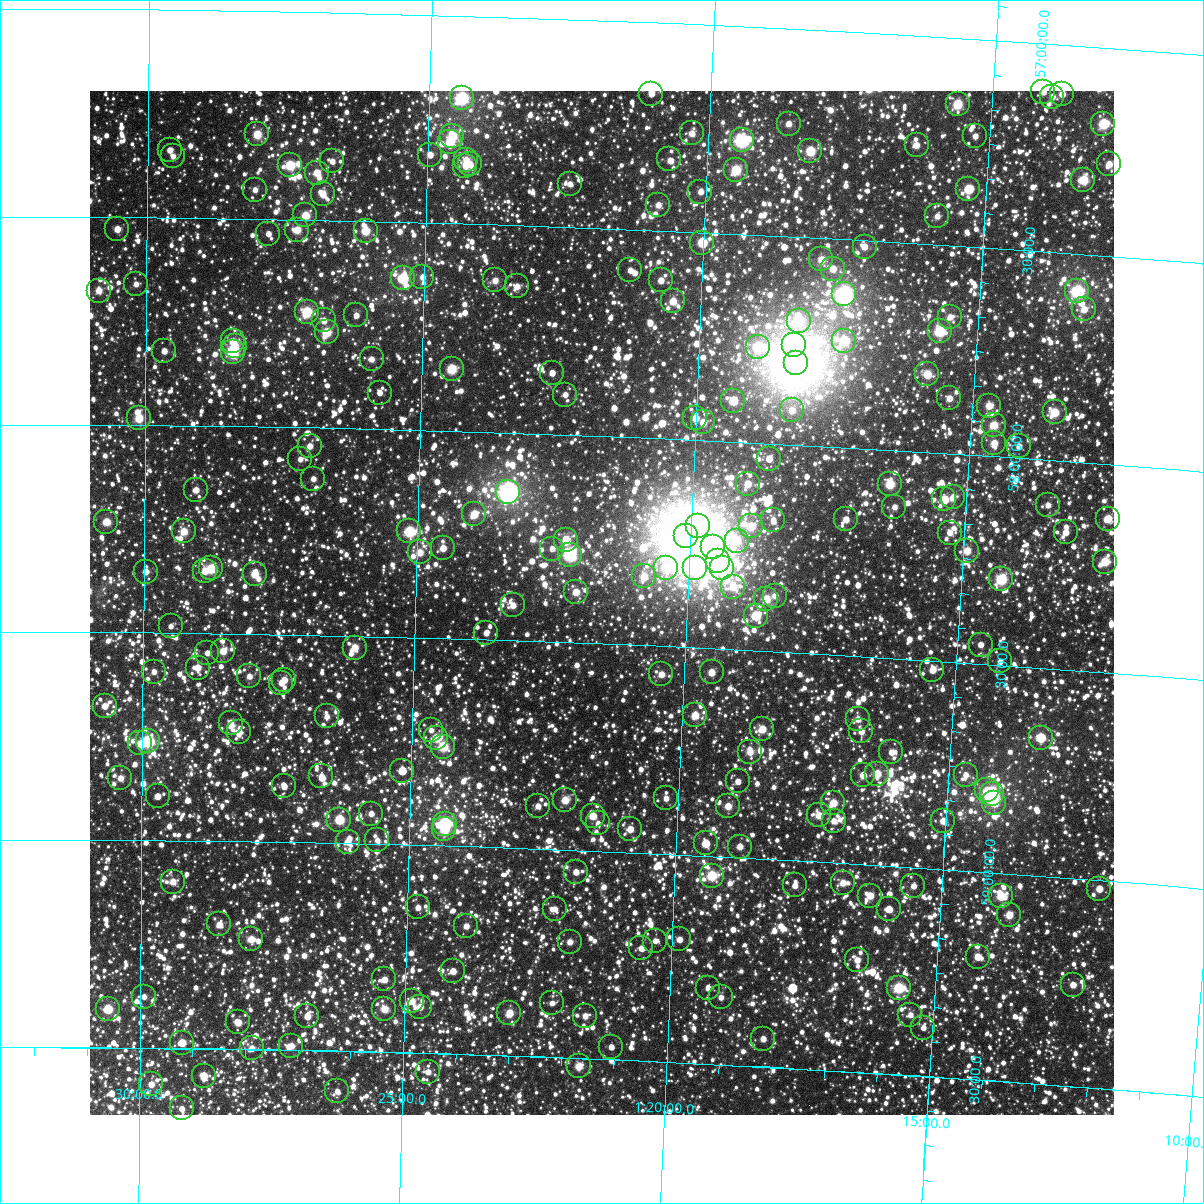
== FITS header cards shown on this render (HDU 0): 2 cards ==
NAXIS1  =                 1024
NAXIS2  =                 1024

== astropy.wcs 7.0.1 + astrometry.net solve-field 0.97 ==
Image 1024 x 1024 px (HDU 0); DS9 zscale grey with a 90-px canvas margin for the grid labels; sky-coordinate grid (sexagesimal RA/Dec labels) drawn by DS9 from the SOLVED WCS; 251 Tycho-2 reference stars matched to detected sources circled (green)
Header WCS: RA---TAN-SIP/DEC--TAN-SIP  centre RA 01:21:34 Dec +58:24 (20.39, +58.40 deg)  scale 8.67 arcsec/px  FOV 148.0' x 148.0'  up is +178 deg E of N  parity flipped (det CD > 0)
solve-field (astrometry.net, Tycho-2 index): VERIFIED the header's WCS against the Tycho-2 star catalogue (verified at 6 index scales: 16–251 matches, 0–1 conflicts across passes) and refined it, rather than solving blind
Solved WCS: RA---TAN-SIP/DEC--TAN-SIP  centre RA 01:21:34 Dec +58:24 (20.39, +58.40 deg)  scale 8.67 arcsec/px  FOV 148.0' x 148.0'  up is +178 deg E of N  parity flipped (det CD > 0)
The solver's refit moves the header's centre by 0.41 arcsec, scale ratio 1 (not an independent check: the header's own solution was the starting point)
Tycho-2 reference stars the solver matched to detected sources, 251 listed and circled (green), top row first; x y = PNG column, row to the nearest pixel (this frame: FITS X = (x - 90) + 1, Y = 1024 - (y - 91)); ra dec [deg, ICRS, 3 dp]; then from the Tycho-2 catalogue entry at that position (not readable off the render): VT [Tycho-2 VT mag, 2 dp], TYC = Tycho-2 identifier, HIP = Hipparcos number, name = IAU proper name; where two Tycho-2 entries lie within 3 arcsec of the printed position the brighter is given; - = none
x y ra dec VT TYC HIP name
1043 92 18.525 +57.117 11.44 3677-1737-1 - -
651 94 20.262 +57.172 11.38 3678-1769-1 - -
1062 94 18.442 +57.118 10.22 3677-1721-1 - -
1052 97 18.484 +57.126 10.73 3677-1881-1 - -
462 98 21.105 +57.198 7.58 3678-899-1 6571 -
958 104 18.901 +57.158 8.78 3677-1635-1 5887 -
789 124 19.647 +57.229 10.27 3677-1571-1 - -
1103 124 18.249 +57.182 8.47 3677-1545-1 5680 -
692 133 20.074 +57.263 10.47 3678-1149-1 - -
257 134 22.011 +57.297 9.09 3678-1225-1 - -
452 136 21.141 +57.289 8.97 3678-1209-1 - -
975 136 18.814 +57.233 10.92 3677-1791-1 - -
742 140 19.852 +57.274 7.62 3677-2031-1 6189 -
450 142 21.151 +57.306 9.52 3678-1407-1 - -
917 145 19.073 +57.263 10.37 3677-1781-1 - -
170 150 22.400 +57.338 10.80 3678-1201-1 - -
810 151 19.543 +57.291 8.79 3677-1649-1 - -
430 155 21.238 +57.337 10.48 3678-1912-1 - -
173 156 22.386 +57.352 10.82 3678-1047-1 - -
669 159 20.170 +57.328 10.48 3678-1453-1 6290 -
466 160 21.077 +57.347 10.31 3678-737-1 - -
332 161 21.673 +57.359 11.05 3678-1141-1 - -
470 164 21.058 +57.358 10.72 3678-1105-1 - -
1109 164 18.213 +57.278 10.05 3677-1423-1 - -
290 165 21.863 +57.370 8.72 3678-1437-1 - -
465 166 21.079 +57.361 10.62 3678-741-1 - -
736 170 19.870 +57.346 8.77 3677-1463-1 - -
317 173 21.742 +57.387 9.76 3678-905-1 - -
1083 180 18.320 +57.321 8.86 3677-1959-1 - -
570 184 20.609 +57.397 10.74 3678-1271-1 - -
968 189 18.830 +57.361 9.74 3677-1549-1 - -
255 190 22.017 +57.431 11.27 3678-1991-1 - -
700 192 20.025 +57.402 10.90 3678-1251-1 - -
323 194 21.714 +57.437 10.01 3678-1535-1 6747 -
658 205 20.211 +57.439 10.33 3678-675-1 - -
305 215 21.789 +57.490 9.47 3678-1529-1 - -
937 216 18.962 +57.431 10.61 3677-1365-1 - -
117 229 22.633 +57.529 10.23 3678-1049-1 - -
297 230 21.825 +57.525 9.63 3678-1379-1 - -
366 231 21.518 +57.524 9.18 3678-1041-1 - -
268 234 21.953 +57.536 11.40 3678-1257-1 - -
702 243 20.006 +57.525 9.98 3678-224-1 - -
865 247 19.278 +57.514 10.22 3677-1181-1 - -
821 259 19.469 +57.551 9.85 3677-1016-1 - -
833 269 19.415 +57.572 11.16 3677-1009-1 - -
630 270 20.324 +57.599 10.92 3678-336-1 - -
422 277 21.257 +57.632 10.80 3678-582-1 - -
403 278 21.345 +57.637 8.66 3678-305-1 - -
495 280 20.930 +57.635 10.26 3678-9-1 - -
661 280 20.185 +57.620 10.44 3678-524-1 - -
136 284 22.546 +57.661 10.99 3678-500-1 - -
517 286 20.831 +57.648 10.41 3678-495-1 - -
99 291 22.713 +57.677 10.09 3678-323-1 - -
1077 291 18.312 +57.589 7.62 3677-784-1 - -
844 294 19.360 +57.632 6.88 3677-1107-1 6027 -
673 301 20.126 +57.669 9.72 3678-338-1 - -
1084 309 18.276 +57.632 10.97 3677-682-1 - -
307 312 21.775 +57.722 8.56 3678-309-1 6775 -
356 315 21.551 +57.728 11.47 3678-310-1 - -
950 317 18.877 +57.671 10.53 3677-922-1 - -
324 320 21.697 +57.742 10.59 3678-363-1 - -
799 321 19.555 +57.701 8.96 3677-1010-1 - -
940 331 18.919 +57.707 8.28 3677-744-1 - -
327 332 21.683 +57.770 8.99 3678-502-1 - -
233 341 22.105 +57.796 10.06 3678-166-1 - -
844 341 19.346 +57.743 8.98 3677-1118-1 - -
794 345 19.572 +57.760 10.16 3677-1134-1 - -
235 346 22.097 +57.807 10.06 3678-291-1 - -
758 347 19.734 +57.768 9.33 3677-988-1 - -
164 351 22.416 +57.822 10.74 3678-44-1 - -
233 352 22.107 +57.822 8.05 3678-534-1 6871 -
372 359 21.477 +57.833 11.09 3678-382-1 - -
796 363 19.558 +57.803 6.70 3677-992-1 6093 -
452 369 21.113 +57.852 8.65 3678-467-1 - -
552 373 20.659 +57.853 10.94 3678-551-1 - -
927 374 18.963 +57.812 9.33 3677-755-1 5904 -
380 393 21.438 +57.913 11.69 3678-209-1 - -
565 395 20.596 +57.904 11.13 3678-554-1 - -
949 398 18.856 +57.867 10.28 3677-822-1 - -
733 401 19.833 +57.902 9.38 3677-979-1 - -
989 406 18.675 +57.879 10.13 3677-580-1 - -
792 410 19.566 +57.918 10.75 3677-1169-1 - -
1055 412 18.377 +57.884 9.20 3677-647-1 - -
139 418 22.529 +57.984 9.33 3678-602-1 - -
695 418 20.001 +57.948 10.36 3678-252-1 - -
703 422 19.965 +57.957 10.37 3677-935-1 - -
994 425 18.648 +57.925 9.25 3677-798-1 - -
994 443 18.641 +57.968 9.84 3677-719-1 - -
310 446 21.750 +58.045 10.33 3678-374-1 - -
1019 446 18.527 +57.971 11.07 3677-854-1 - -
300 459 21.792 +58.077 10.95 3678-108-1 - -
769 459 19.658 +58.037 10.83 3677-1171-1 - -
313 479 21.731 +58.124 11.00 3678-630-1 - -
748 484 19.750 +58.100 9.81 3677-1056-1 - -
890 484 19.102 +58.082 9.08 3677-767-1 - -
196 490 22.264 +58.155 11.26 3682-2225-1 - -
508 492 20.839 +58.143 6.40 3682-2261-1 6486 -
953 497 18.812 +58.103 10.69 3677-713-1 - -
944 499 18.850 +58.111 9.49 3677-913-1 - -
1048 505 18.378 +58.108 10.73 3677-769-1 - -
894 507 19.075 +58.136 10.90 3681-17-1 - -
474 514 20.993 +58.199 9.49 3682-2056-1 - -
846 519 19.293 +58.173 10.72 3681-1750-1 - -
1108 519 18.100 +58.130 9.66 3681-121-1 - -
773 520 19.624 +58.183 11.14 3681-1482-1 - -
106 522 22.674 +58.234 9.64 3682-2036-1 - -
698 526 19.966 +58.208 7.04 3681-1736-1 6229 -
751 526 19.725 +58.202 9.61 3681-1664-1 - -
184 531 22.319 +58.256 9.64 3682-2112-1 - -
409 531 21.286 +58.245 8.41 3682-2284-1 6637 -
1066 532 18.288 +58.170 10.80 3681-21-1 - -
950 533 18.817 +58.190 11.01 3681-97-1 - -
686 536 20.020 +58.232 5.07 3682-2389-1 6242 -
566 540 20.567 +58.254 9.33 3682-2087-1 - -
737 541 19.786 +58.238 9.75 3681-1617-1 6170 -
713 547 19.892 +58.256 9.50 3681-1437-1 - -
443 548 21.130 +58.283 10.52 3682-2093-1 - -
552 549 20.630 +58.276 11.04 3682-1306-1 - -
967 551 18.731 +58.231 9.73 3681-1217-1 - -
420 552 21.235 +58.295 9.92 3682-1768-1 - -
570 555 20.547 +58.290 7.84 3682-2063-1 6399 -
718 561 19.868 +58.288 10.05 3681-1449-1 - -
1105 562 18.099 +58.234 9.20 3681-1231-1 - -
211 568 22.191 +58.344 8.88 3682-1738-1 - -
666 568 20.105 +58.312 9.96 3682-1706-1 - -
695 568 19.973 +58.309 8.88 3681-1666-1 6231 -
722 568 19.846 +58.306 9.94 3681-1929-1 - -
205 571 22.220 +58.350 10.16 3682-2380-1 - -
146 572 22.491 +58.353 10.62 3682-2083-1 - -
255 574 21.991 +58.356 9.58 3682-2382-1 - -
644 576 20.204 +58.334 9.86 3682-2291-1 - -
1001 579 18.566 +58.294 8.47 3681-1130-1 5789 -
733 587 19.793 +58.349 9.91 3681-1266-1 - -
576 592 20.514 +58.378 9.90 3682-1600-1 - -
775 596 19.599 +58.365 10.59 3681-1632-1 - -
766 599 19.638 +58.375 9.57 3681-1341-1 - -
513 605 20.801 +58.416 10.40 3682-976-1 - -
756 616 19.682 +58.416 9.06 3681-1551-1 - -
171 626 22.374 +58.484 11.11 3682-2254-1 - -
486 633 20.919 +58.484 11.05 3682-1458-1 - -
981 645 18.642 +58.454 10.90 3681-726-1 - -
355 648 21.524 +58.528 10.40 3682-1298-1 - -
223 651 22.132 +58.543 9.95 3682-138-1 - -
207 653 22.203 +58.547 11.24 3682-1470-1 - -
1000 661 18.547 +58.491 11.32 3681-733-1 - -
198 668 22.245 +58.584 10.46 3682-1366-1 - -
932 670 18.856 +58.523 10.75 3681-498-1 - -
154 672 22.450 +58.594 10.86 3682-2176-1 - -
712 672 19.873 +58.558 10.24 3681-1573-1 - -
661 674 20.104 +58.568 10.31 3682-1318-1 - -
249 676 22.007 +58.602 10.59 3682-42-1 - -
284 680 21.846 +58.609 10.77 3682-1932-1 - -
281 683 21.859 +58.617 10.54 3682-1672-1 - -
105 706 22.676 +58.677 10.66 3682-1722-1 - -
695 715 19.940 +58.663 9.53 3681-1642-1 - -
327 716 21.645 +58.696 10.93 3682-1888-1 - -
858 719 19.185 +58.652 10.44 3681-537-1 - -
231 723 22.091 +58.715 10.70 3682-558-1 - -
762 729 19.626 +58.688 9.80 3681-1827-1 - -
431 730 21.160 +58.722 11.04 3682-2375-1 - -
861 731 19.167 +58.680 10.88 3681-952-1 - -
239 732 22.050 +58.738 10.95 3682-1896-1 - -
436 738 21.134 +58.741 9.37 3682-120-1 - -
1041 738 18.336 +58.668 9.00 3681-1114-1 - -
148 741 22.475 +58.762 7.89 3682-1158-1 6985 -
140 743 22.508 +58.767 10.29 3682-1166-1 - -
443 747 21.102 +58.761 8.83 3682-1438-1 - -
750 752 19.678 +58.745 10.41 3681-1528-1 - -
891 752 19.022 +58.727 11.07 3681-824-1 - -
402 771 21.289 +58.822 11.15 3682-186-1 - -
877 774 19.081 +58.780 9.70 3681-286-1 - -
863 775 19.147 +58.785 10.27 3681-416-1 - -
966 775 18.671 +58.769 10.95 3681-748-1 - -
321 776 21.665 +58.840 11.29 3682-2210-1 - -
120 778 22.600 +58.851 10.52 3682-648-1 - -
738 781 19.728 +58.817 11.09 3681-1901-1 - -
284 786 21.837 +58.866 11.06 3682-588-1 - -
987 790 18.567 +58.803 10.57 3681-756-1 - -
992 794 18.544 +58.812 7.23 3681-929-1 5784 -
158 796 22.425 +58.894 11.18 3682-992-1 - -
666 798 20.057 +58.866 10.73 3682-74-1 - -
565 800 20.527 +58.880 9.60 3682-870-1 - -
833 803 19.278 +58.857 9.64 3681-899-1 - -
994 803 18.529 +58.832 9.97 3681-789-1 - -
538 806 20.652 +58.897 11.14 3682-1360-1 - -
728 806 19.767 +58.878 9.95 3681-1639-1 - -
371 814 21.428 +58.927 11.38 3682-734-2 - -
819 815 19.342 +58.888 9.85 3681-1399-1 - -
593 816 20.395 +58.916 9.79 3682-614-1 - -
339 820 21.576 +58.944 9.38 3682-914-1 - -
834 821 19.270 +58.900 10.76 3681-1215-1 - -
943 821 18.762 +58.883 10.40 3681-441-1 - -
598 823 20.368 +58.933 11.76 3682-214-1 - -
445 824 21.084 +58.946 7.89 3682-1466-1 6562 -
444 829 21.085 +58.960 9.33 3682-1502-1 - -
630 829 20.218 +58.944 10.37 3682-1172-1 - -
377 840 21.397 +58.991 11.14 3682-1544-1 - -
348 842 21.533 +58.996 10.65 3682-266-1 - -
706 843 19.863 +58.970 10.31 3681-1778-1 - -
740 847 19.702 +58.974 10.53 3681-1561-1 - -
576 872 20.463 +59.052 10.58 3682-1338-1 - -
712 876 19.827 +59.047 8.74 3681-1420-1 6181 -
173 882 22.351 +59.099 10.06 3682-742-1 - -
843 883 19.212 +59.047 10.17 3681-1123-1 - -
795 885 19.436 +59.060 10.69 3681-1558-1 - -
913 886 18.881 +59.045 10.90 3681-719-1 - -
1099 889 18.013 +59.020 10.32 3681-504-1 - -
870 896 19.081 +59.074 10.41 3681-322-1 - -
1001 896 18.470 +59.055 9.27 3681-746-1 5755 -
418 907 21.199 +59.150 10.99 3682-242-1 - -
555 909 20.555 +59.143 11.27 3682-430-1 - -
889 909 18.990 +59.104 10.89 3681-178-1 - -
1009 915 18.424 +59.099 10.10 3681-14-1 - -
219 924 22.130 +59.201 10.44 3682-444-1 - -
466 926 20.970 +59.192 10.85 3682-156-1 - -
251 939 21.979 +59.236 10.01 3682-632-1 6831 -
679 939 19.964 +59.204 11.03 3681-1821-1 - -
655 941 20.078 +59.210 11.60 3682-774-1 - -
570 942 20.480 +59.221 10.64 3682-628-1 - -
641 948 20.141 +59.229 10.84 3682-158-1 - -
978 957 18.559 +59.205 10.80 3681-392-1 - -
857 960 19.124 +59.231 10.57 3681-1036-1 - -
453 971 21.025 +59.301 10.78 3682-1927-1 - -
384 979 21.347 +59.326 10.92 3682-1745-1 - -
1073 985 18.103 +59.256 10.65 3681-338-1 - -
708 988 19.819 +59.318 11.22 3681-1737-1 - -
899 988 18.920 +59.292 8.56 3681-419-1 5890 -
144 997 22.482 +59.377 11.58 3682-1621-1 - -
721 997 19.756 +59.339 11.14 3681-1357-1 - -
412 1001 21.215 +59.375 10.48 3682-1403-1 - -
552 1003 20.551 +59.370 11.33 3682-1343-1 - -
420 1007 21.175 +59.390 10.63 3682-1887-1 - -
108 1009 22.652 +59.407 9.10 3682-1535-1 - -
384 1009 21.343 +59.397 9.65 3682-1257-1 - -
509 1013 20.751 +59.397 9.74 3682-1763-1 - -
910 1015 18.858 +59.354 10.85 3681-352-1 - -
307 1016 21.707 +59.418 10.67 3682-1561-1 - -
585 1016 20.393 +59.398 10.78 3682-1427-1 - -
238 1022 22.035 +59.436 10.15 3682-1595-1 - -
923 1028 18.793 +59.384 11.54 3681-772-1 - -
763 1039 19.546 +59.433 10.58 3681-1567-1 - -
182 1043 22.299 +59.487 10.01 3682-501-1 - -
291 1046 21.780 +59.491 10.32 3682-1233-1 - -
611 1047 20.264 +59.470 11.70 3682-1093-1 - -
252 1048 21.968 +59.498 10.70 3682-1097-1 - -
579 1066 20.415 +59.519 9.78 3682-479-1 - -
428 1072 21.128 +59.545 11.05 3682-1645-1 - -
204 1076 22.194 +59.565 10.24 3682-1283-1 - -
151 1084 22.444 +59.588 10.42 3682-531-1 - -
337 1091 21.559 +59.598 10.94 3682-959-1 - -
182 1108 22.297 +59.645 10.90 3682-1877-1 - -